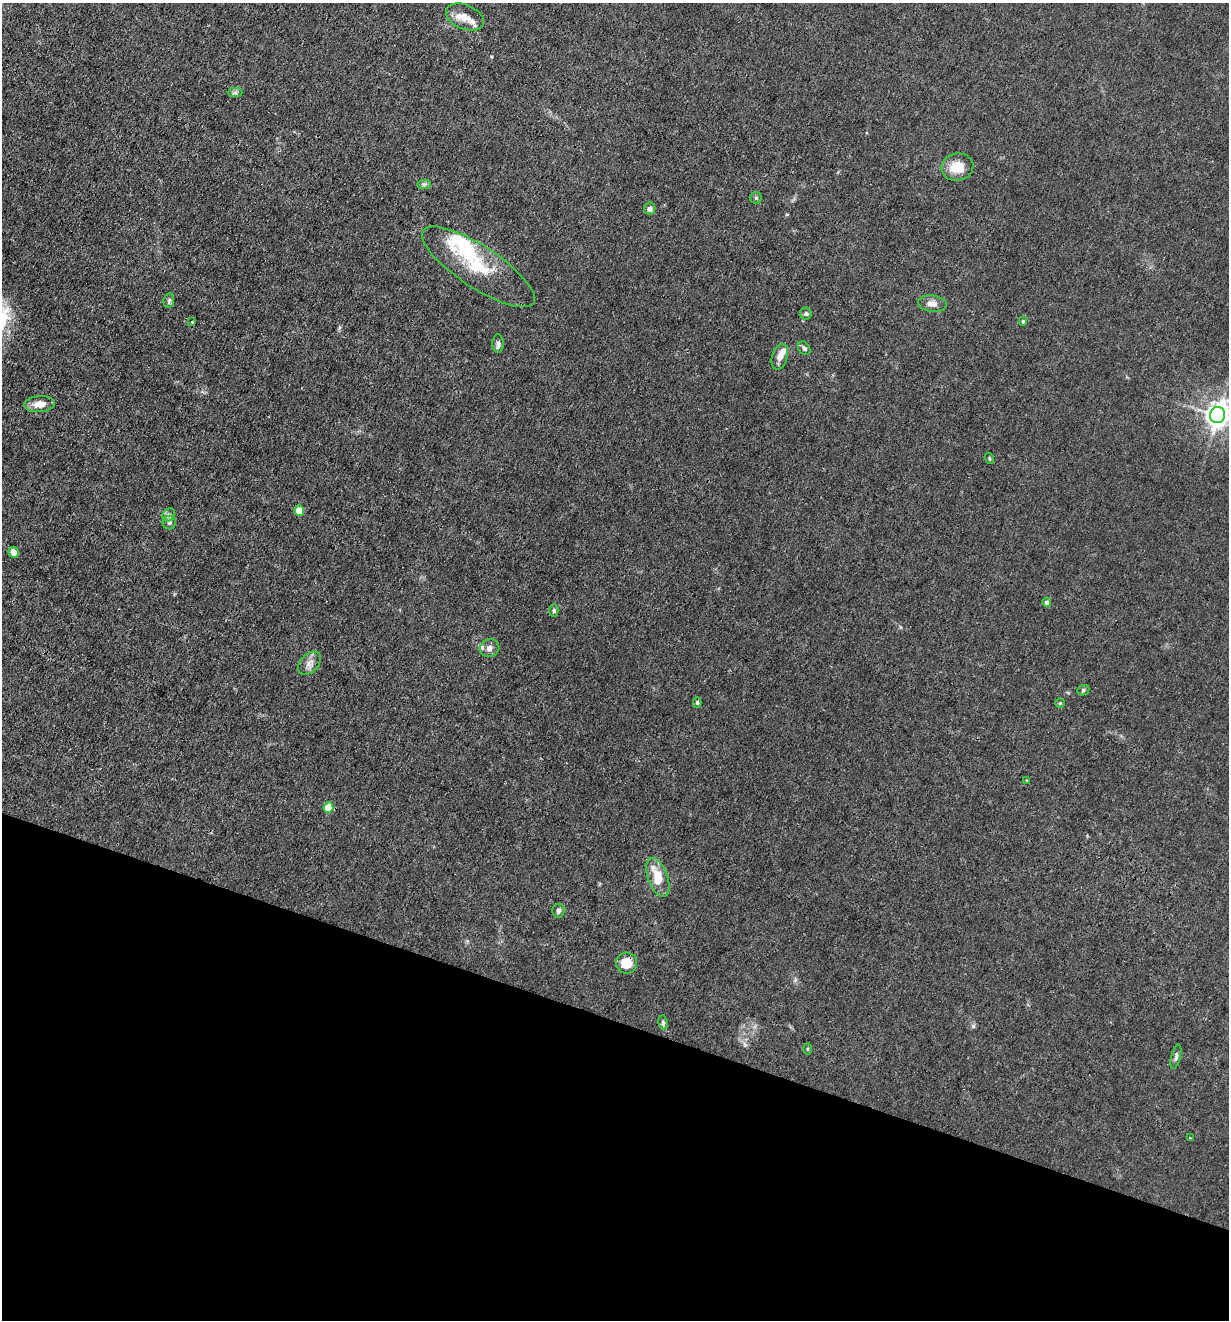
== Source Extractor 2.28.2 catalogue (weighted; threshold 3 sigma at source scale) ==
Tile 15 of 4 x 4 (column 3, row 4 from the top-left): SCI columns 2584-3810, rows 1-1318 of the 5293 x 5273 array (HDU 1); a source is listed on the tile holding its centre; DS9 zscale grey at full resolution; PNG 1231 x 1322 px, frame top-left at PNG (2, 3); each listed source drawn as its Kron ellipse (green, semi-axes under 4 px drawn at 4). Shown black and unused: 23% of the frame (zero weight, under 3 of 4 exposures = <1% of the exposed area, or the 3 px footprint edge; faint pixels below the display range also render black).
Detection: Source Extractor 2.28.2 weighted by HDU 2 'WHT'; one run over the whole footprint, this tile lists its part. Background 0.0242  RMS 0.003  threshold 0.0133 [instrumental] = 3 sigma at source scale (4.5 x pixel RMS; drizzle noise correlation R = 1.50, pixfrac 1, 0.05/0.05 arcsec/px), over >= 5 px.
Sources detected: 45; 1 inside a brighter object's white glare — neither listed nor drawn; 6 inside a brighter listed object's ellipse — not listed separately; the other 38 listed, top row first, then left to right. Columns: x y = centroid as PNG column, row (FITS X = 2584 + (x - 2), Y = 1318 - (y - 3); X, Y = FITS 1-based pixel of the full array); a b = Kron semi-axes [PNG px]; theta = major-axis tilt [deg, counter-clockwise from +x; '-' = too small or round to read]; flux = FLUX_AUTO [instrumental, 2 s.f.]
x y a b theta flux
465 17 20 12 -22 3.5
235 93 7 4 0 0.61
957 167 16 13 9 5.5
424 184 7 4 1 0.58
756 198 6 5 - 0.49
650 209 6 5 - 1.4
478 267 66 21 -33 16
169 300 7 5 79 0.65
932 304 14 8 -6 2
806 314 6 5 - 0.54
1023 321 4 4 - 0.45
192 322 2 2 - 0.33
498 343 9 5 89 0.92
804 348 7 5 -53 0.68
780 357 13 7 75 2.6
39 404 15 8 4 2.9
1217 415 8 7 - 290
989 458 5 3 - 0.3
299 511 5 4 - 5.9
169 515 7 6 - 0.76
169 522 7 6 - 0.78
13 552 5 5 - 2.1
1047 602 5 4 - 0.92
554 611 6 4 90 0.53
490 648 10 9 - 1.4
309 663 13 9 46 1.9
1083 690 6 5 - 0.47
697 702 5 4 - 0.52
1060 703 4 4 - 0.31
1027 780 4 3 - 0.36
329 808 5 5 - 10
658 877 20 9 -70 7.1
558 911 7 6 - 0.86
627 963 10 10 - 5.2
663 1023 7 4 -82 0.59
807 1049 6 4 90 0.32
1176 1057 12 4 77 0.89
1190 1138 3 3 - 0.28
Overlapping masked pixels (flux is a lower limit): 1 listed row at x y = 627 963
Isophote crosses this tile's border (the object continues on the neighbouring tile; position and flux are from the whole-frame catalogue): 1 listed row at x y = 1217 415